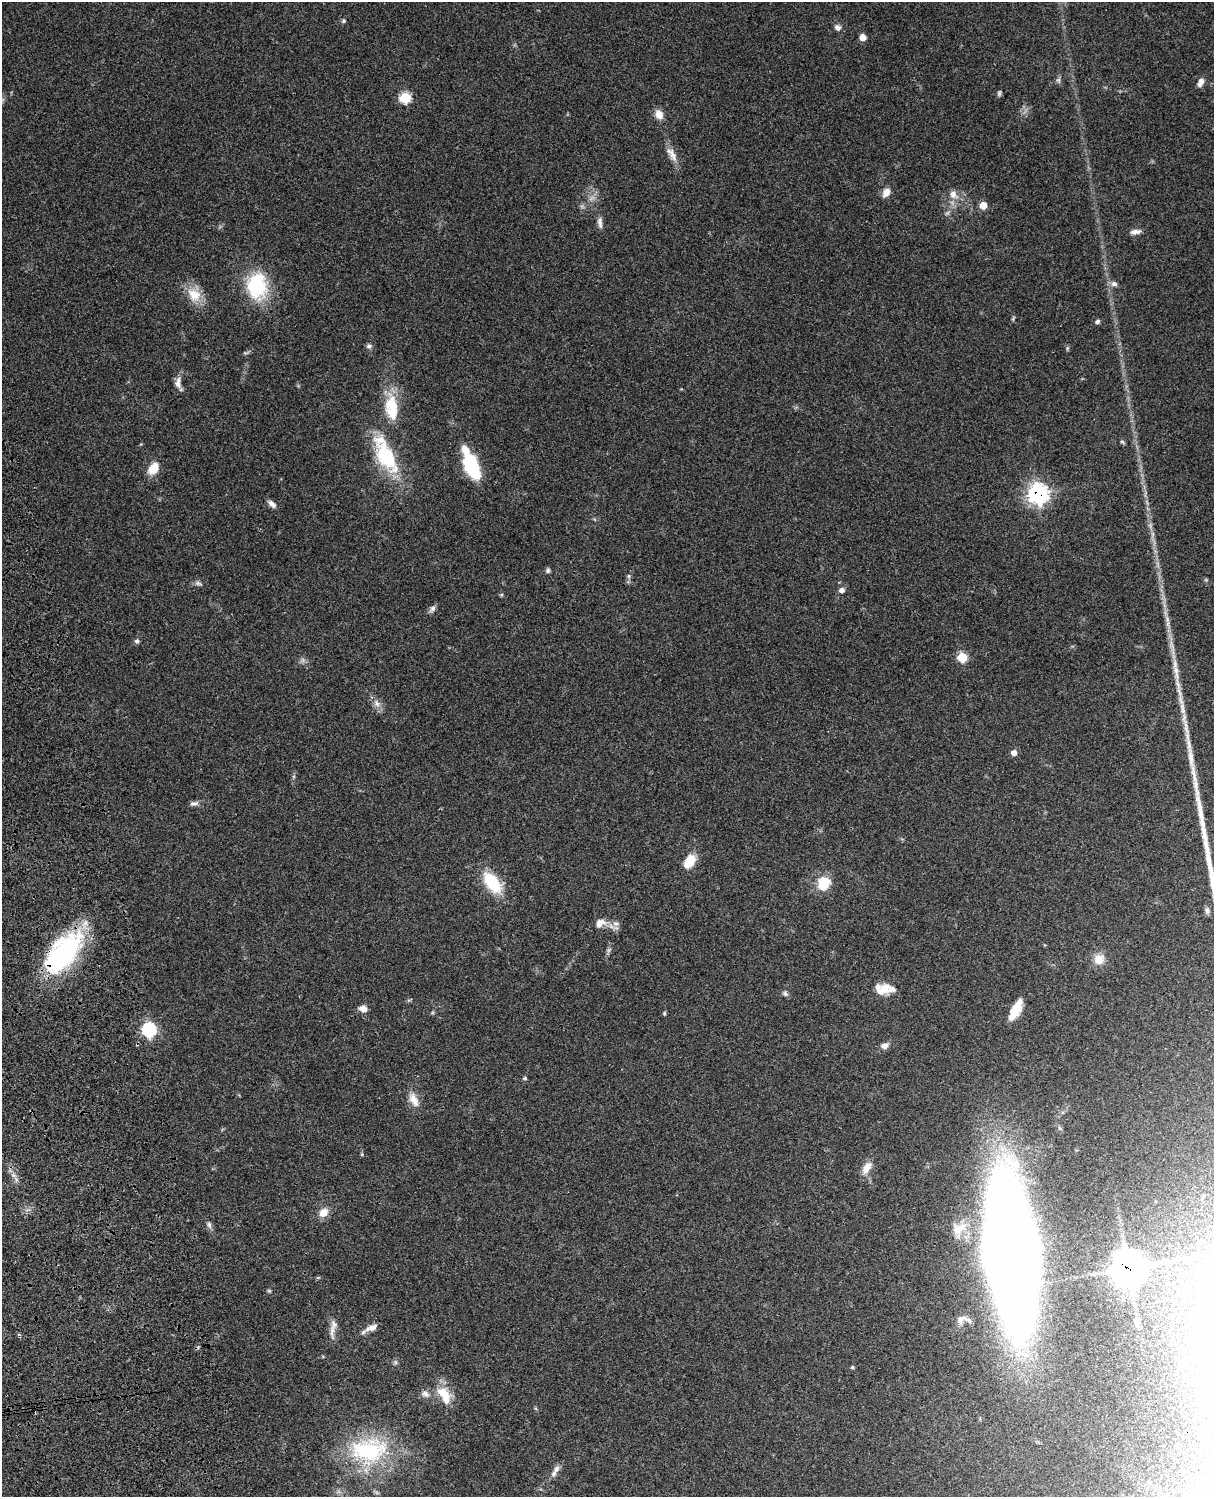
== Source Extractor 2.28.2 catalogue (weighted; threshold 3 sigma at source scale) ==
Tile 7 of 4 x 3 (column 3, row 2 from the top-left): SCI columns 2546-3757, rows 1773-3267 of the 5088 x 4928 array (HDU 1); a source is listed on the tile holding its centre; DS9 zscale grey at full resolution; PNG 1216 x 1499 px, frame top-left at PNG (2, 2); no overlay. Shown black and unused: <1% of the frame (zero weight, under 3 of 4 exposures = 6% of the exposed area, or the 3 px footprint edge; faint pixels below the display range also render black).
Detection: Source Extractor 2.28.2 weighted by HDU 2 'WHT'; one run over the whole footprint, this tile lists its part. Background 0.0975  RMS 0.0063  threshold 0.0285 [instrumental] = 3 sigma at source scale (4.5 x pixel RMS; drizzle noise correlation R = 1.50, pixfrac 1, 0.05/0.05 arcsec/px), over >= 5 px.
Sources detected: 79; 5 inside a brighter listed object's ellipse — not listed separately; the other 74 listed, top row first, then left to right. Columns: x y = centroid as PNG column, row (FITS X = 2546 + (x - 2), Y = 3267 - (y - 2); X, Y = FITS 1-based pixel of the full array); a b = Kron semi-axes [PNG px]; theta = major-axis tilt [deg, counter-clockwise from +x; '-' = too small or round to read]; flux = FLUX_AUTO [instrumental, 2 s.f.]
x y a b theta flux
344 21 6 5 - 0.99
837 27 9 7 -22 2.5
863 37 6 6 - 4.8
1058 80 7 6 - 1.5
1201 82 11 6 62 3.4
999 93 7 5 76 1.2
405 98 6 6 - 32
659 114 11 9 -61 5.5
672 154 24 9 -58 5.8
886 192 11 8 52 5.1
953 195 13 10 -47 5.3
983 205 6 6 - 7.8
600 223 15 6 -84 3
1135 232 14 6 9 3.2
1114 284 9 7 -9 2.3
256 286 34 29 -67 37
194 295 22 17 -44 12
1013 319 8 3 65 0.88
1097 321 6 5 - 1.4
369 346 8 6 11 1.6
178 383 16 8 -88 4.2
392 408 35 17 -84 21
1122 442 6 4 -29 0.93
386 456 48 22 -63 43
471 465 28 11 -68 51
153 469 13 9 55 10
1038 494 9 8 - 240
272 504 11 6 -39 3
548 570 7 6 - 1.4
629 576 6 5 - 1.1
198 583 10 5 -14 1.8
842 590 6 5 - 2.5
432 609 10 7 55 2.1
1167 619 13 5 -70 3.1
137 641 6 6 - 1.6
962 657 6 6 - 25
1176 672 28 7 -83 8.6
376 703 11 8 -58 3.7
1182 709 24 6 -79 7.4
1014 753 6 6 - 3.2
194 803 12 6 11 2.3
689 861 14 9 57 13
492 883 20 11 -50 32
824 883 14 13 - 16
1207 910 10 7 -67 2.1
600 923 15 10 32 5.6
616 923 11 8 -1 3.3
63 953 47 23 51 100
1099 959 13 12 - 7.3
882 989 21 13 4 11
785 993 8 6 -52 1.6
363 1009 8 7 - 4.5
1016 1010 19 8 61 16
664 1013 5 4 - 0.74
149 1030 7 6 - 97
885 1046 10 7 17 3.6
525 1078 5 4 - 0.86
414 1100 21 10 -64 6.8
362 1154 6 4 73 0.67
867 1168 17 9 58 6.3
323 1212 12 10 41 6.1
209 1225 10 5 -75 1.9
959 1229 23 14 31 11
1011 1250 95 33 -84 1700
1128 1268 13 12 - 900
960 1319 13 9 45 3.1
1137 1323 11 6 -83 2.3
334 1324 14 10 84 4.5
372 1328 17 8 20 4.6
395 1362 7 5 70 1.3
852 1367 5 4 - 0.83
443 1393 21 15 -30 13
368 1450 58 37 4 68
556 1469 11 7 54 2.8
Overlapping masked pixels (flux is a lower limit): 4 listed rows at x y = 1038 494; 63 953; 1011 1250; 1128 1268
Isophote crosses this tile's border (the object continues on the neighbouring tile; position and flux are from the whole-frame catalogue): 1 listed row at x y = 1011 1250